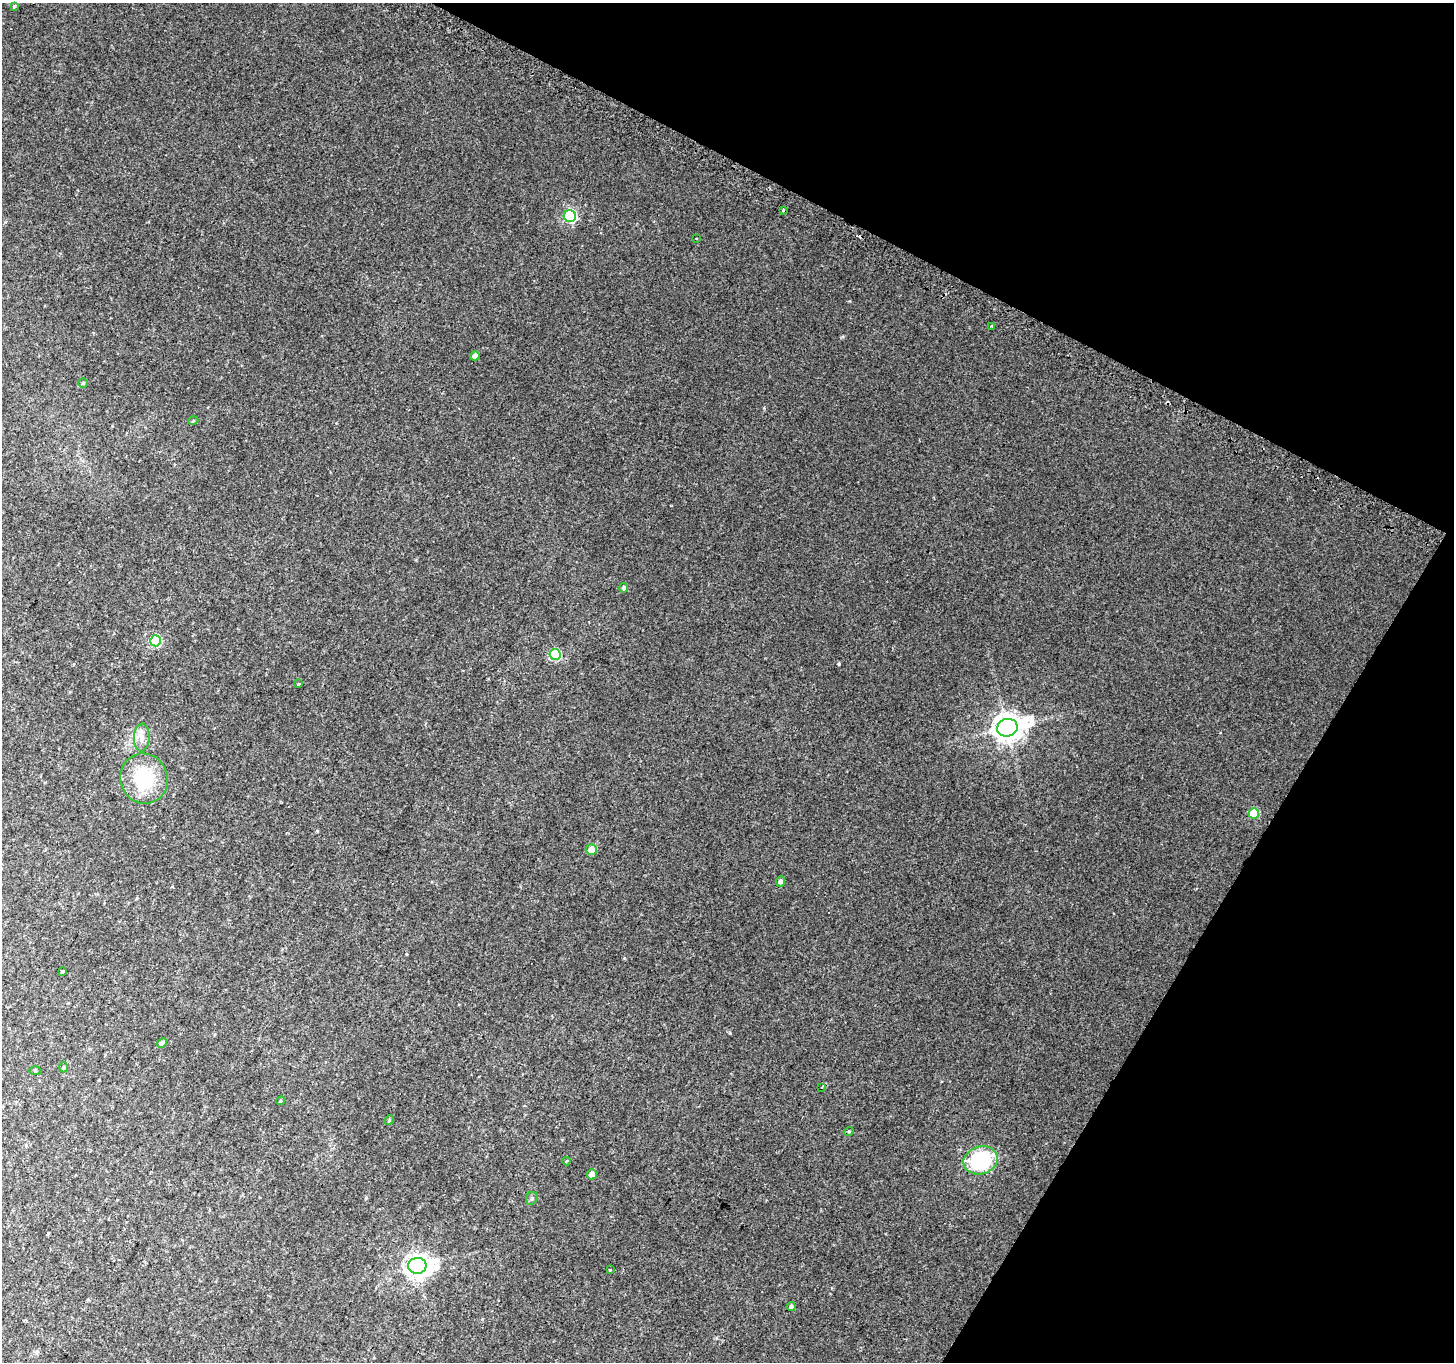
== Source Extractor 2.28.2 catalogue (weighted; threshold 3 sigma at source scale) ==
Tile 8 of 4 x 4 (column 4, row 2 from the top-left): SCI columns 4371-5822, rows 2942-4301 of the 5844 x 5948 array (HDU 1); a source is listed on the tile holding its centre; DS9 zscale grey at full resolution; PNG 1456 x 1364 px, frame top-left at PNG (2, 3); each listed source drawn as its Kron ellipse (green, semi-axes under 4 px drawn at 4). Shown black and unused: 25% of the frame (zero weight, under 2 of 3 exposures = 2% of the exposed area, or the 3 px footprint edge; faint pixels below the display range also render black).
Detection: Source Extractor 2.28.2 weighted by HDU 2 'WHT'; one run over the whole footprint, this tile lists its part. Background 0.00449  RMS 0.0065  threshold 0.0291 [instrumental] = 3 sigma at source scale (4.5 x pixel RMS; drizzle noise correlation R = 1.50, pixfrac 1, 0.0396/0.0396 arcsec/px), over >= 5 px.
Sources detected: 37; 4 cosmic-ray / hot-pixel residue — neither listed nor drawn; the other 33 listed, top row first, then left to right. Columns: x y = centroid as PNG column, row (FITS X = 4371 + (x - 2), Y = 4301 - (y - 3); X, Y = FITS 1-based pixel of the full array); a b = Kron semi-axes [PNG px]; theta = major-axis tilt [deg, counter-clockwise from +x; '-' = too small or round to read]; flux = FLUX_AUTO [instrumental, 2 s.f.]
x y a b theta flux
14 6 4 4 - 0.82
783 211 3 3 - 0.76
570 216 6 6 - 81
696 239 3 3 - 1.4
992 327 3 2 - 0.7
475 356 5 4 - 2.9
83 383 4 4 - 0.96
193 421 5 3 - 0.52
624 588 5 4 - 1.7
156 641 5 5 - 41
555 654 5 5 - 45
298 684 3 3 - 1.1
1007 728 10 8 13 760
142 737 14 8 87 4.8
144 779 25 23 -69 41
1254 813 5 5 - 24
591 849 5 5 - 5.3
780 881 5 4 - 1.8
62 972 3 3 - 2
162 1043 5 4 - 2.6
63 1067 5 3 - 0.67
35 1071 6 4 -2 0.83
822 1087 3 2 - 0.71
281 1101 4 4 - 0.64
389 1120 5 4 - 0.81
849 1131 5 3 - 0.52
981 1160 17 14 18 50
566 1161 4 3 - 0.81
592 1174 5 5 - 4.5
532 1198 7 5 61 1.4
417 1266 9 8 - 520
610 1270 3 3 - 3.3
791 1306 4 4 - 1.5
Unlisted compact peaks at least as high as the median listed source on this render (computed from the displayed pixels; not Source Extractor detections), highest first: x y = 839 664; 730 1033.